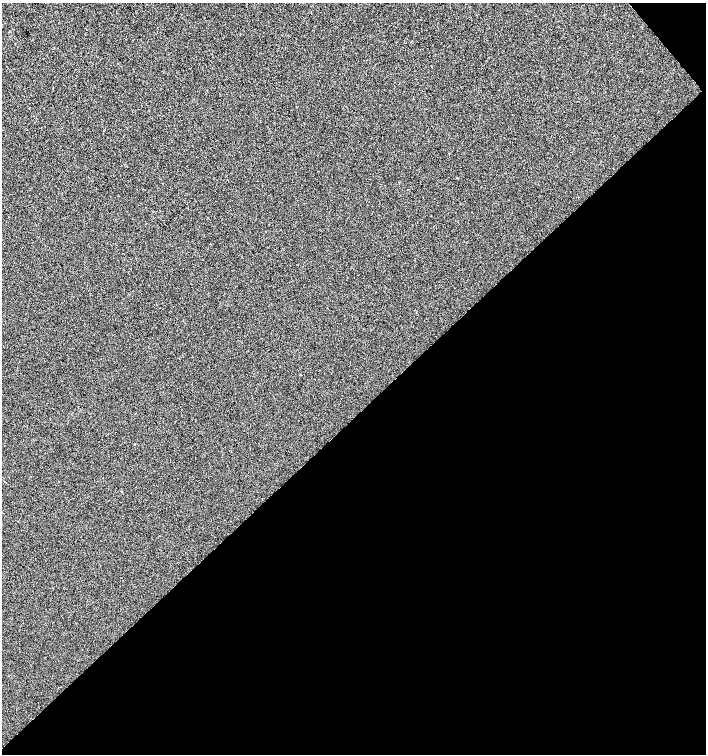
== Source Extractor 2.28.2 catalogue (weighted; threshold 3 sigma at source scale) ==
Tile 12 of 4 x 4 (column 4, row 3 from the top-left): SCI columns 4433-5839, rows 1505-3007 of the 5987 x 6019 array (HDU 1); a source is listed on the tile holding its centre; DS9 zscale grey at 2 x 2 block average (1 PNG px = mean of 2 x 2 image px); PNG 708 x 756 px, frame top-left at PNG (2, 3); no overlay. Shown black and unused: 45% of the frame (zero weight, under 2 of 3 exposures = <1% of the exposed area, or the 3 px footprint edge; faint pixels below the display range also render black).
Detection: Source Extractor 2.28.2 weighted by HDU 2 'WHT'; one run over the whole footprint, this tile lists its part. Background -8.51e-04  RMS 0.0041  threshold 0.0186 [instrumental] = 3 sigma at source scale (4.5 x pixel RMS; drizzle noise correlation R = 1.50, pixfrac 1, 0.0396/0.0396 arcsec/px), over >= 5 px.
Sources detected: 5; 1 cosmic-ray / hot-pixel residue — not listed; the other 4 listed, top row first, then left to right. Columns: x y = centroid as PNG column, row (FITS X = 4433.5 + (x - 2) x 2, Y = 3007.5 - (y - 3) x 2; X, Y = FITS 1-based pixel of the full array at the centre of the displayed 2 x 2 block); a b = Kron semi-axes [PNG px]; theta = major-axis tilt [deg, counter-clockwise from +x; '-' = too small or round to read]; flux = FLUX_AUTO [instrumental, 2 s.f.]
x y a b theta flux
196 157 2 2 - 0.28
301 375 2 2 - 0.61
134 444 2 2 - 1.5
121 491 2 2 - 1.9